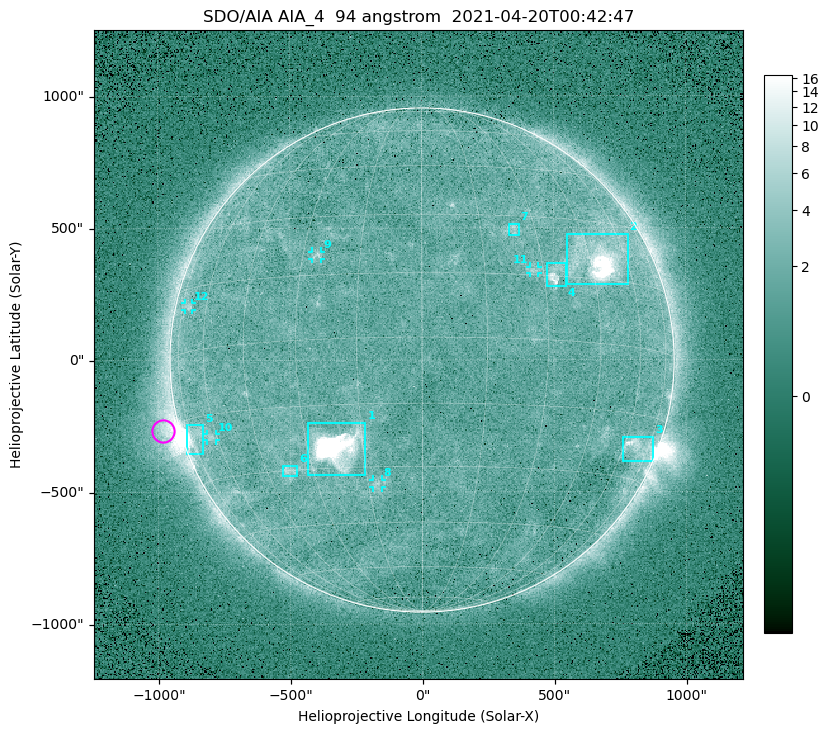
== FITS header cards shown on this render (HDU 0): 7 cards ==
TELESCOP= 'SDO/AIA '
INSTRUME= 'AIA_4   '
WAVELNTH=                   94
WAVEUNIT= 'angstrom'
DATE-OBS= '2021-04-20T00:42:47.14'
CTYPE1  = 'HPLN-TAN'
CTYPE2  = 'HPLT-TAN'

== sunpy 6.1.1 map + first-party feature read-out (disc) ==
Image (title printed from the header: SDO/AIA AIA_4  94 angstrom  2021-04-20T00:42:47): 512 x 512 px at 4.8 arcsec/px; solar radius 955 arcsec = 199 px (full disc in frame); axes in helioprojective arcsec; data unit not stated in the header (colour bar unlabelled)
Orientation: roll -0.138 deg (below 1 deg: not rotated)
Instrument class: DISC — disc imager (sunpy class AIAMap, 94 A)
Bright regions (active regions / flare kernels): reference = the median radial profile (limb darkening/brightening removed); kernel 5 px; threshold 5 sigma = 2.37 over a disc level ~1.71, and >= 1.15x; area >= 9 px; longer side >= 5 px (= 24 arcsec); searched inside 0.97 R_sun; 12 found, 12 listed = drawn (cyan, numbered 1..; 5 of them under ~33 arcsec drawn as corner ticks so the feature stays visible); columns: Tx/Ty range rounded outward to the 10 arcsec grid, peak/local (2 s.f.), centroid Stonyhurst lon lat
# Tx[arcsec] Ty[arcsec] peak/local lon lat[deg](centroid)
1 -430..-210 -440..-230 282 -22 -25
2 550..780 280..480 25 +47 +20
3 760..880 -390..-290 5 +67 -22
4 470..550 280..370 5.8 +33 +15
5 -900..-830 -360..-240 7.1 -72 -19
6 -530..-470 -440..-400 3.4 -38 -30
7 330..370 470..520 3 +24 +26
8 -190..-150 -480..-450 3 -12 -34
9 -420..-380 380..410 3 -26 +20
10 -820..-780 -300..-280 2.9 -63 -20
11 410..440 330..360 2.8 +27 +16
12 -900..-870 190..220 2.6 -70 +11
Off-limb structures (1.02-1.3 R_sun): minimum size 50 px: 7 found; the strongest spans PA ~90..115 deg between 1.02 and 1.2 R_sun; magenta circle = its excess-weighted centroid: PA ~105 deg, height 1.06 R_sun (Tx ~-980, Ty ~-270 arcsec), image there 4.9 x the reference